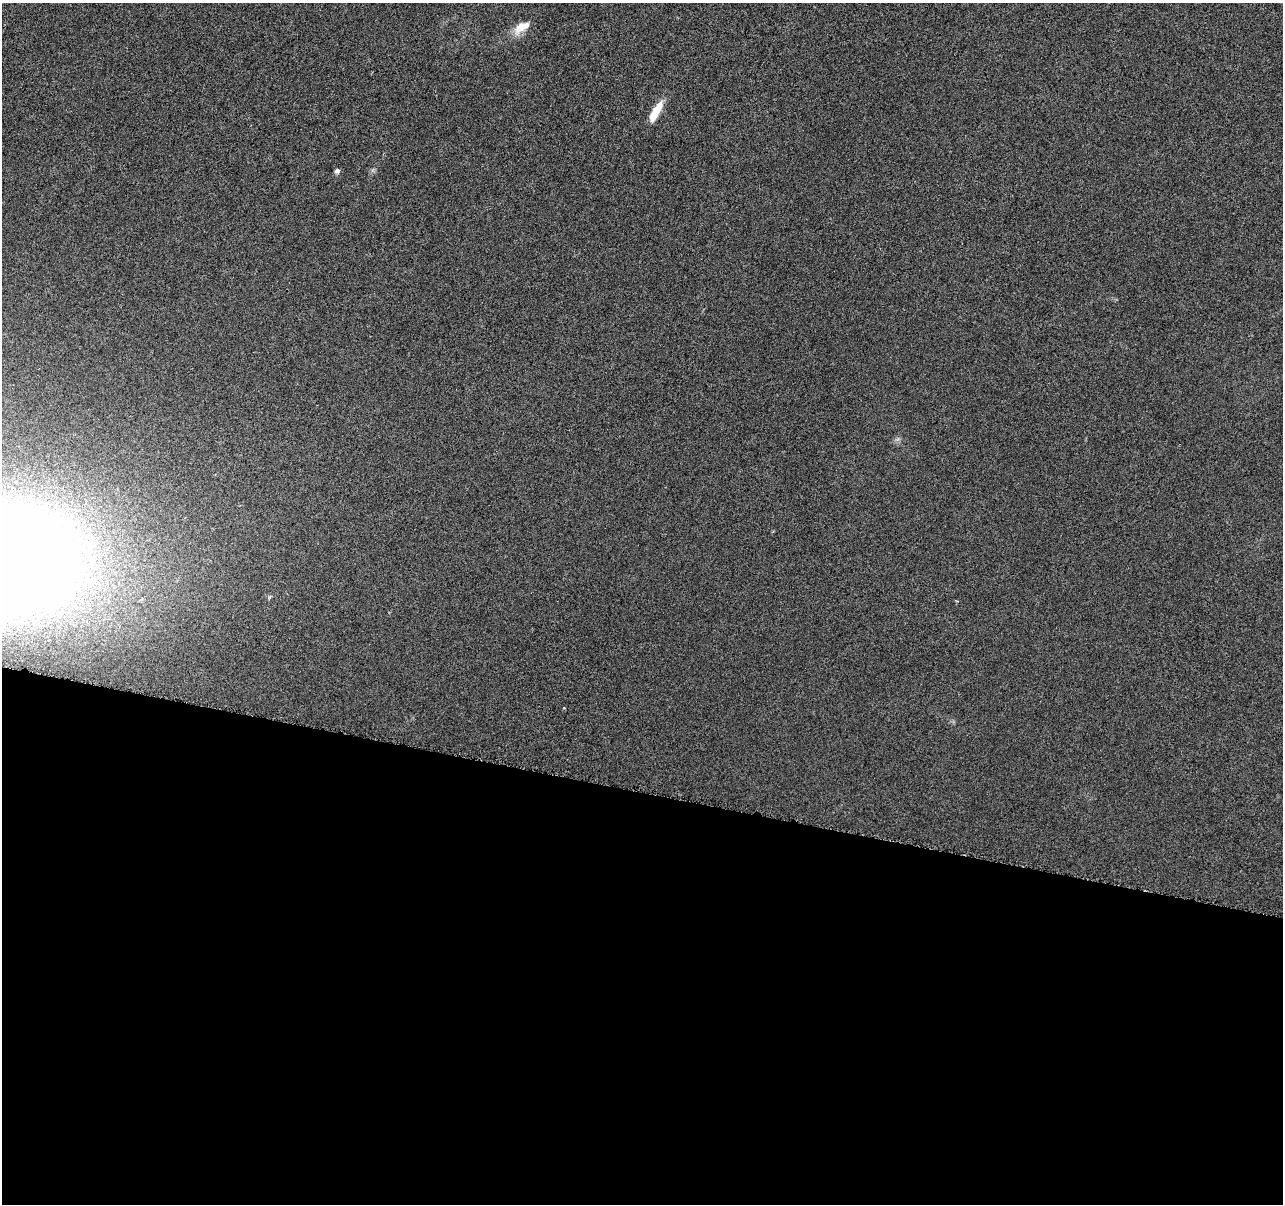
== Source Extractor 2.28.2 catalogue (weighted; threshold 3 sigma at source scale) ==
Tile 14 of 4 x 4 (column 2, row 4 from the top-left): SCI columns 1291-2571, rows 285-1486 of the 5139 x 5321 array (HDU 1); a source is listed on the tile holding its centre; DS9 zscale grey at full resolution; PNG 1285 x 1206 px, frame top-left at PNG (2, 3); no overlay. Shown black and unused: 34% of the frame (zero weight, under 4 of 8 exposures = <1% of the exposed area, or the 3 px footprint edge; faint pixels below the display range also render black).
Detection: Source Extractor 2.28.2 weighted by HDU 2 'WHT'; one run over the whole footprint, this tile lists its part. Background 0.00117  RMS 0.0022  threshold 0.00885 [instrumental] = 3 sigma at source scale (4.09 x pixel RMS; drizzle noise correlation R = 1.36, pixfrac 0.8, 0.0396/0.0396 arcsec/px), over >= 5 px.
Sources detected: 6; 1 inside a brighter object's white glare — not listed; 1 inside a brighter listed object's ellipse — not listed separately; the other 4 listed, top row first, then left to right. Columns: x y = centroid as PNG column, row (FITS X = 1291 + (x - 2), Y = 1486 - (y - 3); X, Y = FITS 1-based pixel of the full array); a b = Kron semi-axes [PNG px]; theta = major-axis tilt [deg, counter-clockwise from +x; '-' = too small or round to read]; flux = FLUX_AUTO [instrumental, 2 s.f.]
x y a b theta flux
520 27 23 11 57 2.7
656 112 25 7 60 4.2
337 171 6 6 - 0.64
3 559 120 82 -2 400
Isophote crosses this tile's border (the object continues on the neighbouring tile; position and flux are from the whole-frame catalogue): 1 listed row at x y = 3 559